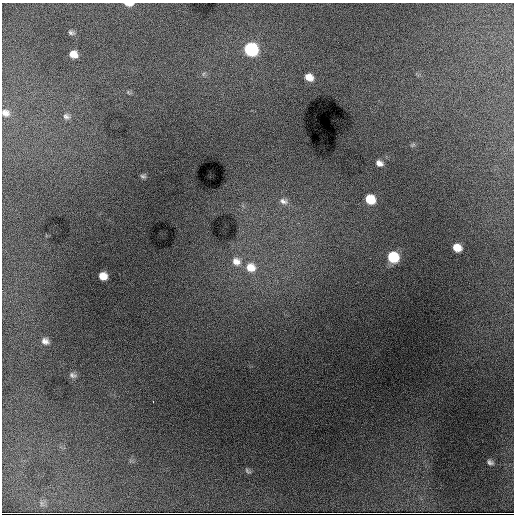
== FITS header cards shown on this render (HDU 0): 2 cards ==
NAXIS1  =                  512 / Axis length
NAXIS2  =                  512 / Axis length

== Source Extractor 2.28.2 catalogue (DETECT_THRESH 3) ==
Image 512 x 512 px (HDU 0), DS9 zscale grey, 1 PNG px = 1 image px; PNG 516 x 516 px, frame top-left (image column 1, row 512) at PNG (2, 3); no overlay
Background 10700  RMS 110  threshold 332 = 3 sigma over >= 5 px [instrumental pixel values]
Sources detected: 23; all 23 listed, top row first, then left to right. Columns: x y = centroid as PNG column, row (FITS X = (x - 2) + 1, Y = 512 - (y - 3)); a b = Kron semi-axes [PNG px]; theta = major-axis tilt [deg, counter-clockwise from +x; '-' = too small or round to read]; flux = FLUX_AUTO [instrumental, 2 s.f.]
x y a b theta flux
129 4 9 4 -2 46000
71 33 8 5 -18 18000
251 49 9 8 - 890000
73 54 7 6 - 71000
203 74 6 4 71 11000
309 77 9 7 -28 72000
128 92 6 4 -57 9400
5 113 10 8 -19 41000
66 116 9 7 -35 25000
413 145 8 4 23 13000
379 163 8 6 -23 37000
143 176 8 4 -15 13000
370 199 8 7 - 180000
283 201 13 7 -18 41000
457 248 8 6 -27 94000
393 257 9 8 - 310000
236 261 13 11 -30 77000
251 267 13 11 -20 110000
103 276 7 6 - 84000
45 341 8 7 - 35000
73 375 9 6 -21 23000
490 462 9 6 -24 22000
248 471 9 4 -39 14000
At the frame edge (FLAGS 8, measured only in part): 2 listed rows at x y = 129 4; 5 113